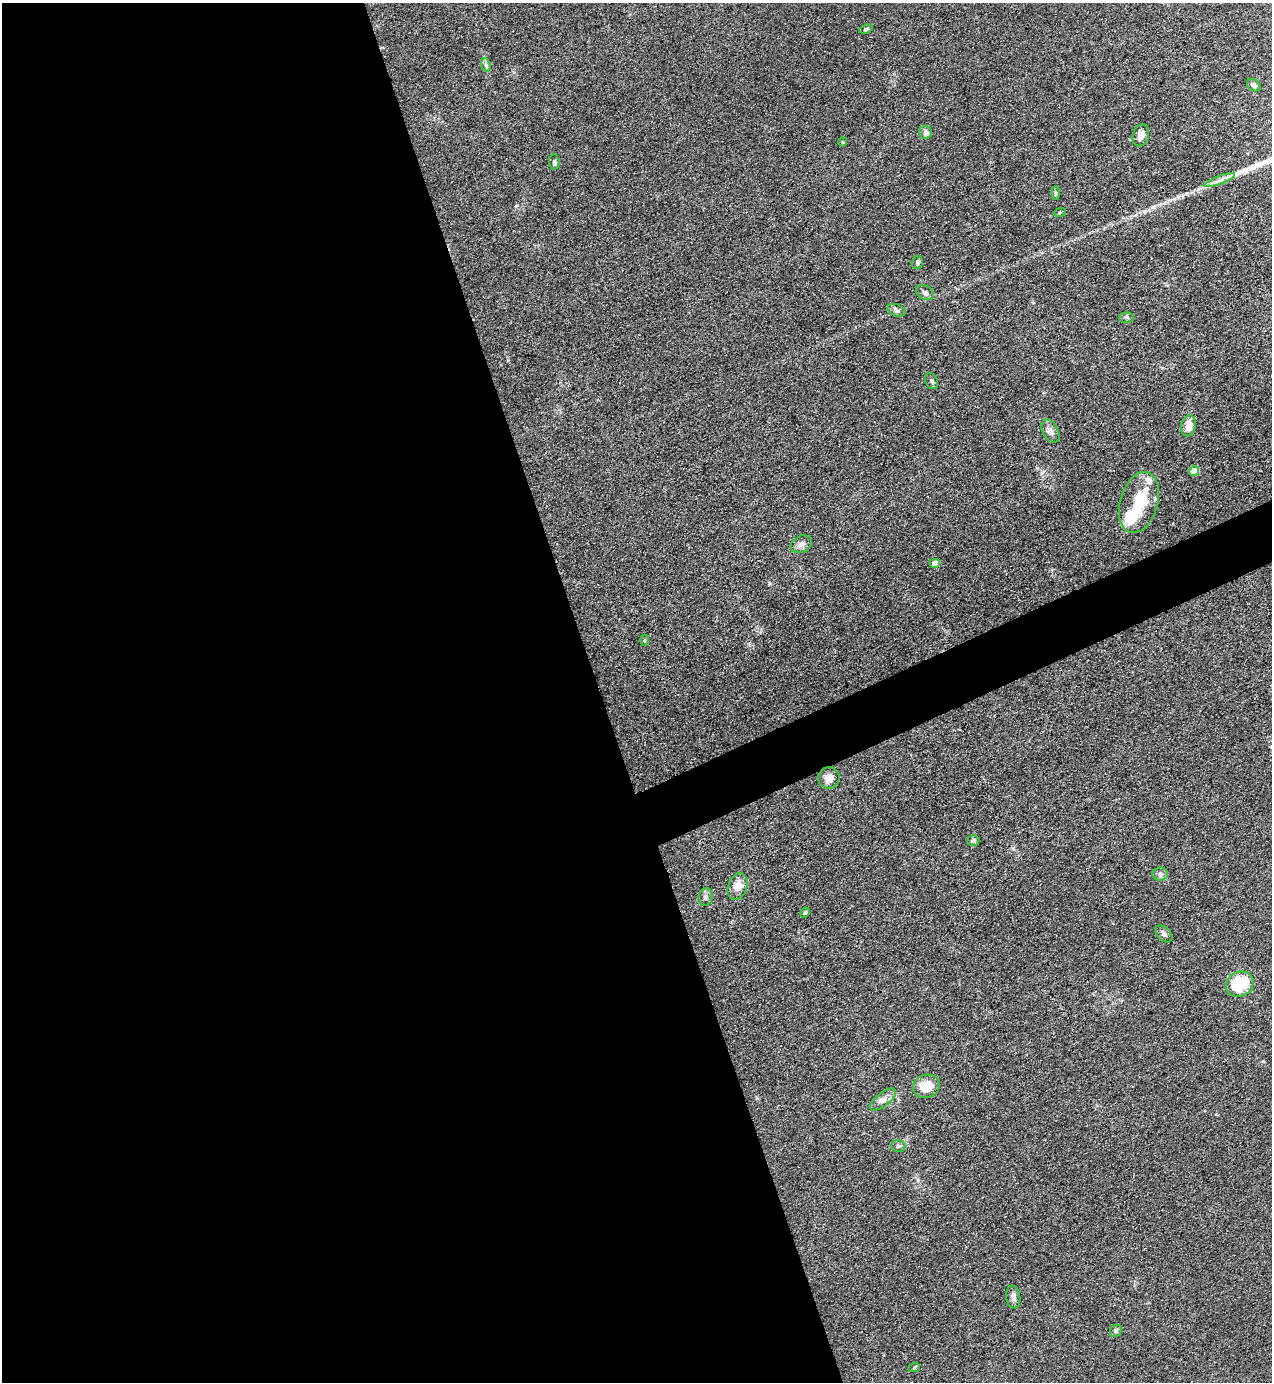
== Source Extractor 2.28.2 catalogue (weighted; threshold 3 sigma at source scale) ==
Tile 9 of 4 x 4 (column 1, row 3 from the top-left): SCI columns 282-1551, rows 1382-2761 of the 5510 x 5523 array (HDU 1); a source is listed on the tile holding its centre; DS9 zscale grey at full resolution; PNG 1274 x 1384 px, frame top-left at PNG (2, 3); each listed source drawn as its Kron ellipse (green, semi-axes under 4 px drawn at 4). Shown black and unused: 49% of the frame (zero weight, under 3 of 4 exposures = <1% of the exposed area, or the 3 px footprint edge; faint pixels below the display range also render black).
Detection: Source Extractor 2.28.2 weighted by HDU 2 'WHT'; one run over the whole footprint, this tile lists its part. Background 0.0432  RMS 0.0049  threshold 0.0221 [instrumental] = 3 sigma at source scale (4.5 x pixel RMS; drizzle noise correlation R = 1.50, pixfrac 1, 0.05/0.05 arcsec/px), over >= 5 px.
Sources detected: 40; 4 inside a brighter listed object's ellipse — not listed separately; the other 36 listed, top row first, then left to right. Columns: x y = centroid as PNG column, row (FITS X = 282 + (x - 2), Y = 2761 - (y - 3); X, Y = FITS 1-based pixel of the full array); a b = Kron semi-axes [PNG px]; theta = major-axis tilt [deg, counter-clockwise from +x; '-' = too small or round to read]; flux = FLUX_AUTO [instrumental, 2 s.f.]
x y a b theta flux
866 29 7 4 17 0.78
486 65 7 4 -71 1.1
1254 85 7 5 -34 1.5
925 132 6 6 - 2.2
1141 135 11 8 72 3.6
843 142 4 4 - 0.43
554 162 7 5 -88 1
1219 180 16 3 21 2.5
1056 193 7 4 -88 0.75
1060 212 6 3 20 0.52
917 262 6 5 - 1.1
925 292 9 6 -31 1.6
896 310 9 6 -19 1.3
1126 317 7 5 -1 0.97
932 381 8 6 -63 1.1
1188 426 11 7 77 5.3
1050 431 12 7 -59 2.3
1194 471 5 4 - 8.1
1139 502 31 19 74 18
801 544 11 8 27 2.4
935 563 5 4 - 6.6
645 640 5 3 - 0.51
829 778 11 10 - 4.2
973 841 6 5 - 1.2
1160 874 8 6 3 1.5
738 886 14 9 69 5.7
705 897 9 7 79 1.7
805 913 5 4 - 0.67
1164 934 10 6 -45 1.6
1240 984 14 12 25 26
926 1086 14 11 19 9.4
883 1100 16 6 37 2.8
898 1146 7 6 - 1
1013 1297 11 7 -82 2.5
1116 1331 6 5 - 0.85
914 1368 6 3 21 0.59